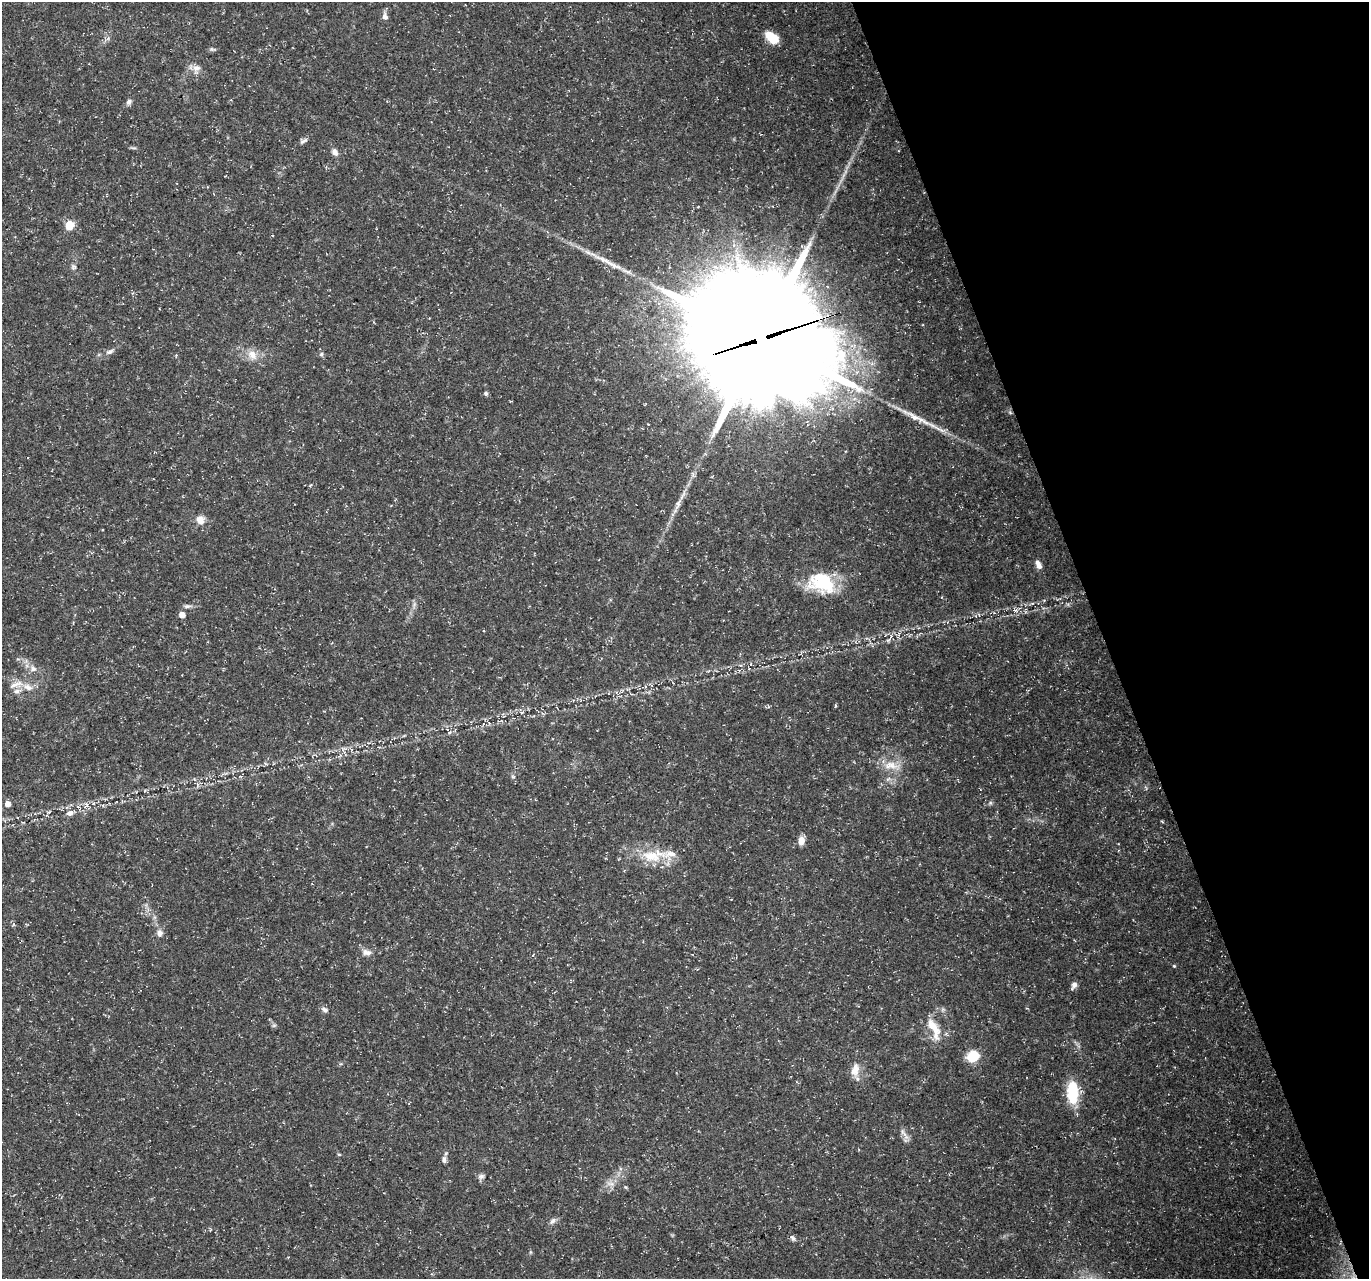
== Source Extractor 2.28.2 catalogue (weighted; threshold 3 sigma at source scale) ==
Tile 12 of 4 x 4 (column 4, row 3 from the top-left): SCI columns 4105-5471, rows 1405-2681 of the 5471 x 5308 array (HDU 1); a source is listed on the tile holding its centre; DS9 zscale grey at full resolution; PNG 1371 x 1281 px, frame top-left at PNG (2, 2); no overlay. Shown black and unused: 19% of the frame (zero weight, under 3 of 5 exposures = <1% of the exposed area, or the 3 px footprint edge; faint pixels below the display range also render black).
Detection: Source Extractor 2.28.2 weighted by HDU 2 'WHT'; one run over the whole footprint, this tile lists its part. Background 0.0211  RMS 0.0032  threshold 0.0145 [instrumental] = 3 sigma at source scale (4.5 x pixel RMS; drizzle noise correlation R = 1.50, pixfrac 1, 0.0396/0.0396 arcsec/px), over >= 5 px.
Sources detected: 56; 1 long thin detection or spike segment (spike, bleed or trail) — not listed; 3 inside a brighter listed object's ellipse — not listed separately; the other 52 listed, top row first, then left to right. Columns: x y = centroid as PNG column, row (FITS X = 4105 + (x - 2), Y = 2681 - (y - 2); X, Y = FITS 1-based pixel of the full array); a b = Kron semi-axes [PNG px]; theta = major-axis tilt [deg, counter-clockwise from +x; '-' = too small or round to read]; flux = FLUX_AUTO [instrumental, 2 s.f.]
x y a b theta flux
385 17 10 7 -82 1.5
108 38 6 5 - 0.73
772 38 13 8 -39 8.3
212 49 9 5 -13 0.61
196 69 12 10 53 2.3
129 102 8 6 59 0.99
303 141 11 6 28 0.97
335 152 10 7 -61 1.5
70 225 5 5 - 14
74 267 7 6 - 0.75
761 339 51 44 -34 8600
110 352 11 6 26 1.1
321 354 6 5 - 0.54
252 355 16 11 -51 3.7
486 393 6 5 - 0.61
914 416 42 7 -28 6.1
678 504 17 7 66 2.4
200 520 12 10 -61 2.7
1038 565 11 6 -65 1.7
822 583 30 22 -24 19
187 606 10 5 6 0.91
182 615 5 5 - 2.6
888 640 10 4 45 0.8
33 669 9 9 - 1.7
16 684 23 8 18 3.2
891 765 24 11 -4 4.9
513 777 6 4 -1 0.41
888 779 7 4 19 0.63
990 803 6 5 - 0.54
8 804 6 6 - 1.8
86 805 9 7 63 1.5
49 812 6 3 19 0.37
70 813 8 6 18 1.7
801 841 10 7 87 2.2
652 856 30 16 -10 10
159 933 10 8 -90 1.7
367 952 13 8 -15 1.9
1174 966 5 4 - 0.34
1074 985 9 6 61 1.3
325 1010 9 6 -27 1.1
274 1025 6 4 19 0.45
934 1029 33 11 -65 6.4
973 1056 11 9 29 9.2
855 1070 20 11 79 3.6
1072 1092 24 12 -88 12
905 1136 17 5 -62 1.5
339 1154 5 3 - 0.33
444 1160 10 6 -89 1.1
481 1176 9 6 10 0.95
611 1184 13 6 -14 1.6
552 1221 11 6 45 1.1
793 1238 10 5 -54 0.87
Overlapping masked pixels (flux is a lower limit): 1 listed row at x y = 761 339